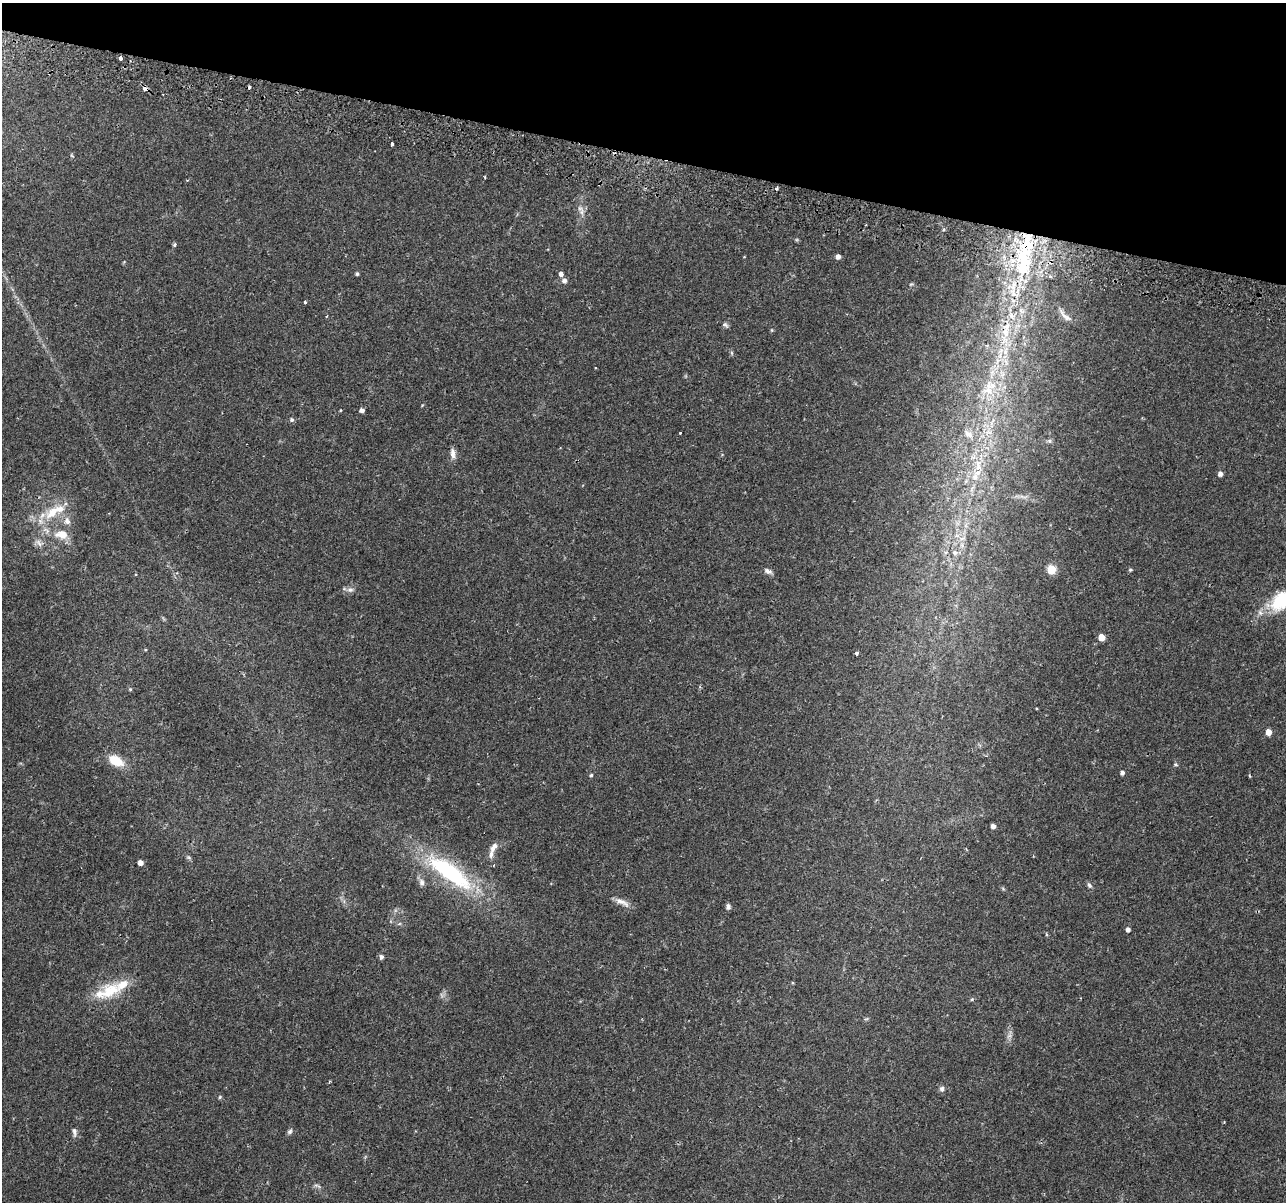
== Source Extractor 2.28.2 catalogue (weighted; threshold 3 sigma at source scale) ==
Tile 2 of 4 x 4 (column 2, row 1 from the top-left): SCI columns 1351-2634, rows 3894-5093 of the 5279 x 5444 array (HDU 1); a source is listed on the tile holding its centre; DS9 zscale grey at full resolution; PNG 1288 x 1204 px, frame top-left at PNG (2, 3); no overlay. Shown black and unused: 13% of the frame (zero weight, under 2 of 3 exposures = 5% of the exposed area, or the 3 px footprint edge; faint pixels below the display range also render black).
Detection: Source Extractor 2.28.2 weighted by HDU 2 'WHT'; one run over the whole footprint, this tile lists its part. Background 0.0342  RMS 0.0034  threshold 0.0154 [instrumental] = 3 sigma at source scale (4.5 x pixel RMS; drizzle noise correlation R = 1.50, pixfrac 1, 0.0396/0.0396 arcsec/px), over >= 5 px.
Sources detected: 80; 1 cosmic-ray / hot-pixel residue — not listed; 9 inside a brighter listed object's ellipse — not listed separately; the other 70 listed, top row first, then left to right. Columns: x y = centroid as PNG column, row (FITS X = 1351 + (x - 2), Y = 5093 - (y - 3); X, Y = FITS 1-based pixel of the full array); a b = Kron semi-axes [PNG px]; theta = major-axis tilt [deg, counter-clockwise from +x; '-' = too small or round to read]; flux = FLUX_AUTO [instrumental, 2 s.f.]
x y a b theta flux
120 58 3 3 - 2
145 89 6 5 - 2
392 144 4 3 - 1.8
72 155 7 3 -45 0.37
776 188 3 3 - 1.2
582 212 11 6 -86 1.6
174 245 5 4 - 0.67
838 257 4 4 - 1.6
1024 258 48 23 78 29
357 274 4 4 - 0.57
561 274 4 4 - 2.9
564 281 5 5 - 1.3
305 302 3 3 - 0.79
1011 315 9 6 -84 1.4
326 316 3 3 - 0.34
1065 316 20 6 -43 1.7
725 325 9 5 -35 0.78
772 330 5 4 - 0.34
1005 332 15 11 -86 5.5
1005 351 14 6 78 3.3
732 353 6 4 -71 0.47
988 389 29 19 75 15
362 410 5 4 - 1.2
292 420 5 5 - 0.72
992 422 20 5 68 3.1
680 433 3 3 - 0.83
968 434 16 10 -37 3.5
1049 441 6 5 - 0.61
453 453 14 6 -85 1.8
978 465 19 9 -88 5.4
1220 474 4 4 - 1.5
52 512 23 11 44 7.7
67 521 11 8 -69 2
61 534 18 12 -7 5.2
962 538 7 4 19 0.8
39 543 13 8 -35 1.8
955 553 8 6 -14 0.92
1051 570 5 5 - 15
1130 570 5 4 - 0.42
768 571 11 6 -23 1.3
350 590 10 7 1 1.3
1282 600 36 22 37 17
1101 637 5 5 - 5.1
857 653 3 3 - 0.62
130 689 5 4 - 0.37
1268 732 5 4 - 3.1
116 761 16 10 -27 6.9
1176 764 7 3 -19 0.37
1122 773 4 4 - 1.1
591 775 4 4 - 0.45
993 826 4 4 - 1.6
494 847 16 7 58 2.2
188 857 6 4 -43 0.56
140 863 4 4 - 1.9
449 872 58 18 -36 40
422 882 10 7 -76 1.4
1089 885 9 5 -64 0.79
622 902 21 6 -28 2.5
728 907 7 5 86 0.97
1128 929 5 4 - 1.1
1046 934 6 3 -72 0.35
381 957 5 5 - 1
108 991 41 18 22 12
972 999 5 4 - 0.42
1009 1036 8 4 36 0.86
942 1089 7 6 - 0.92
220 1097 5 4 - 0.42
290 1131 7 5 45 0.78
74 1132 13 6 -85 1.1
317 1186 12 4 -17 0.78
Overlapping masked pixels (flux is a lower limit): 4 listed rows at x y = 145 89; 1024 258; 1005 332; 449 872
Isophote crosses this tile's border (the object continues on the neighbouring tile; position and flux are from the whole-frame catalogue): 1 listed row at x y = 1282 600